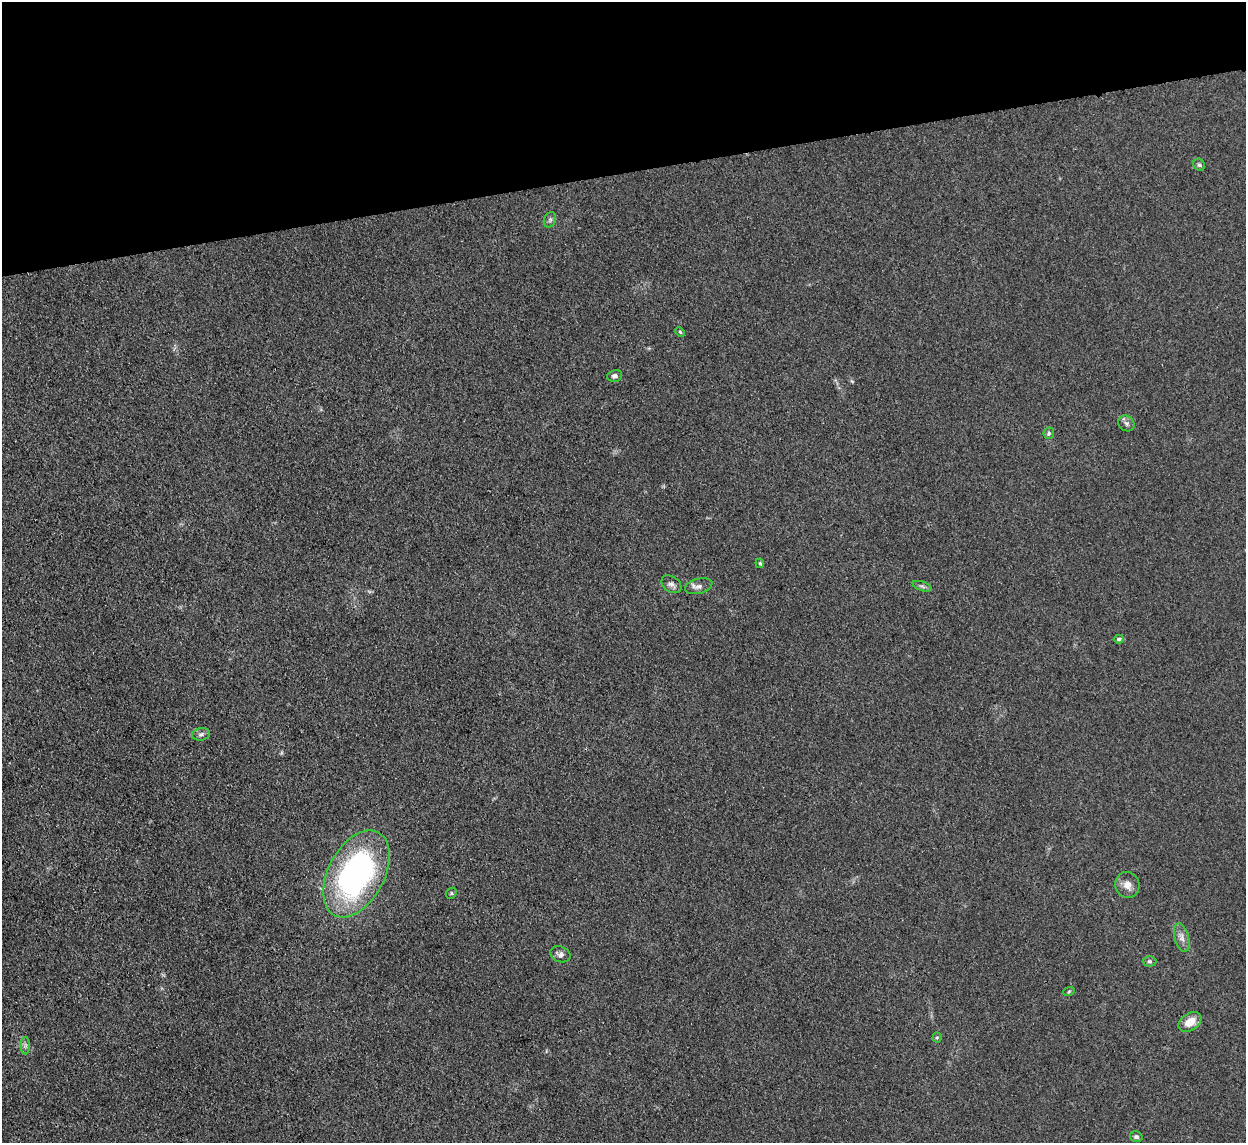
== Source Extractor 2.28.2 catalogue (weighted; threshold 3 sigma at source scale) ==
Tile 3 of 4 x 4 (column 3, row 1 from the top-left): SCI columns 2489-3732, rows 3678-4818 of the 4977 x 4957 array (HDU 1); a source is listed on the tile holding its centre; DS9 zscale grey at full resolution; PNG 1248 x 1145 px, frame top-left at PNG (2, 2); each listed source drawn as its Kron ellipse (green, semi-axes under 4 px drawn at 4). Shown black and unused: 15% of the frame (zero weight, under 3 of 4 exposures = <1% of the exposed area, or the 3 px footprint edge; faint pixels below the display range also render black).
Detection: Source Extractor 2.28.2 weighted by HDU 2 'WHT'; one run over the whole footprint, this tile lists its part. Background 0.0975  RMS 0.0072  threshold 0.0325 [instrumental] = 3 sigma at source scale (4.5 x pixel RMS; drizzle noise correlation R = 1.50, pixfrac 1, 0.05/0.05 arcsec/px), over >= 5 px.
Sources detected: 23; all 23 listed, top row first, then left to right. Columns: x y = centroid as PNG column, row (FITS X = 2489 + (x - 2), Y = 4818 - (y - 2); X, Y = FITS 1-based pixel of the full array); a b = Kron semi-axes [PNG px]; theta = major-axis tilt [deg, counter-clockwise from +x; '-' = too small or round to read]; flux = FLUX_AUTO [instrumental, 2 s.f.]
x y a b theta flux
1199 165 6 5 - 1.5
550 220 8 6 69 1.7
680 332 5 4 - 0.81
615 376 8 5 13 2.1
1126 423 8 7 - 2.5
1049 433 5 5 - 1.3
760 563 5 3 - 0.97
671 584 11 7 -36 3
699 586 14 7 15 3.7
922 586 10 4 -19 1.8
1119 639 5 4 - 1.6
201 734 9 6 9 2.2
356 874 47 28 62 200
1127 885 13 12 - 6
451 893 6 5 - 1.1
1182 938 14 7 -75 4.4
560 954 10 7 -23 3.1
1149 961 7 5 0 1.4
1069 991 6 3 20 0.83
1190 1022 13 8 33 9.4
937 1038 5 4 - 0.93
25 1045 9 4 90 2
1136 1137 6 5 - 1.7